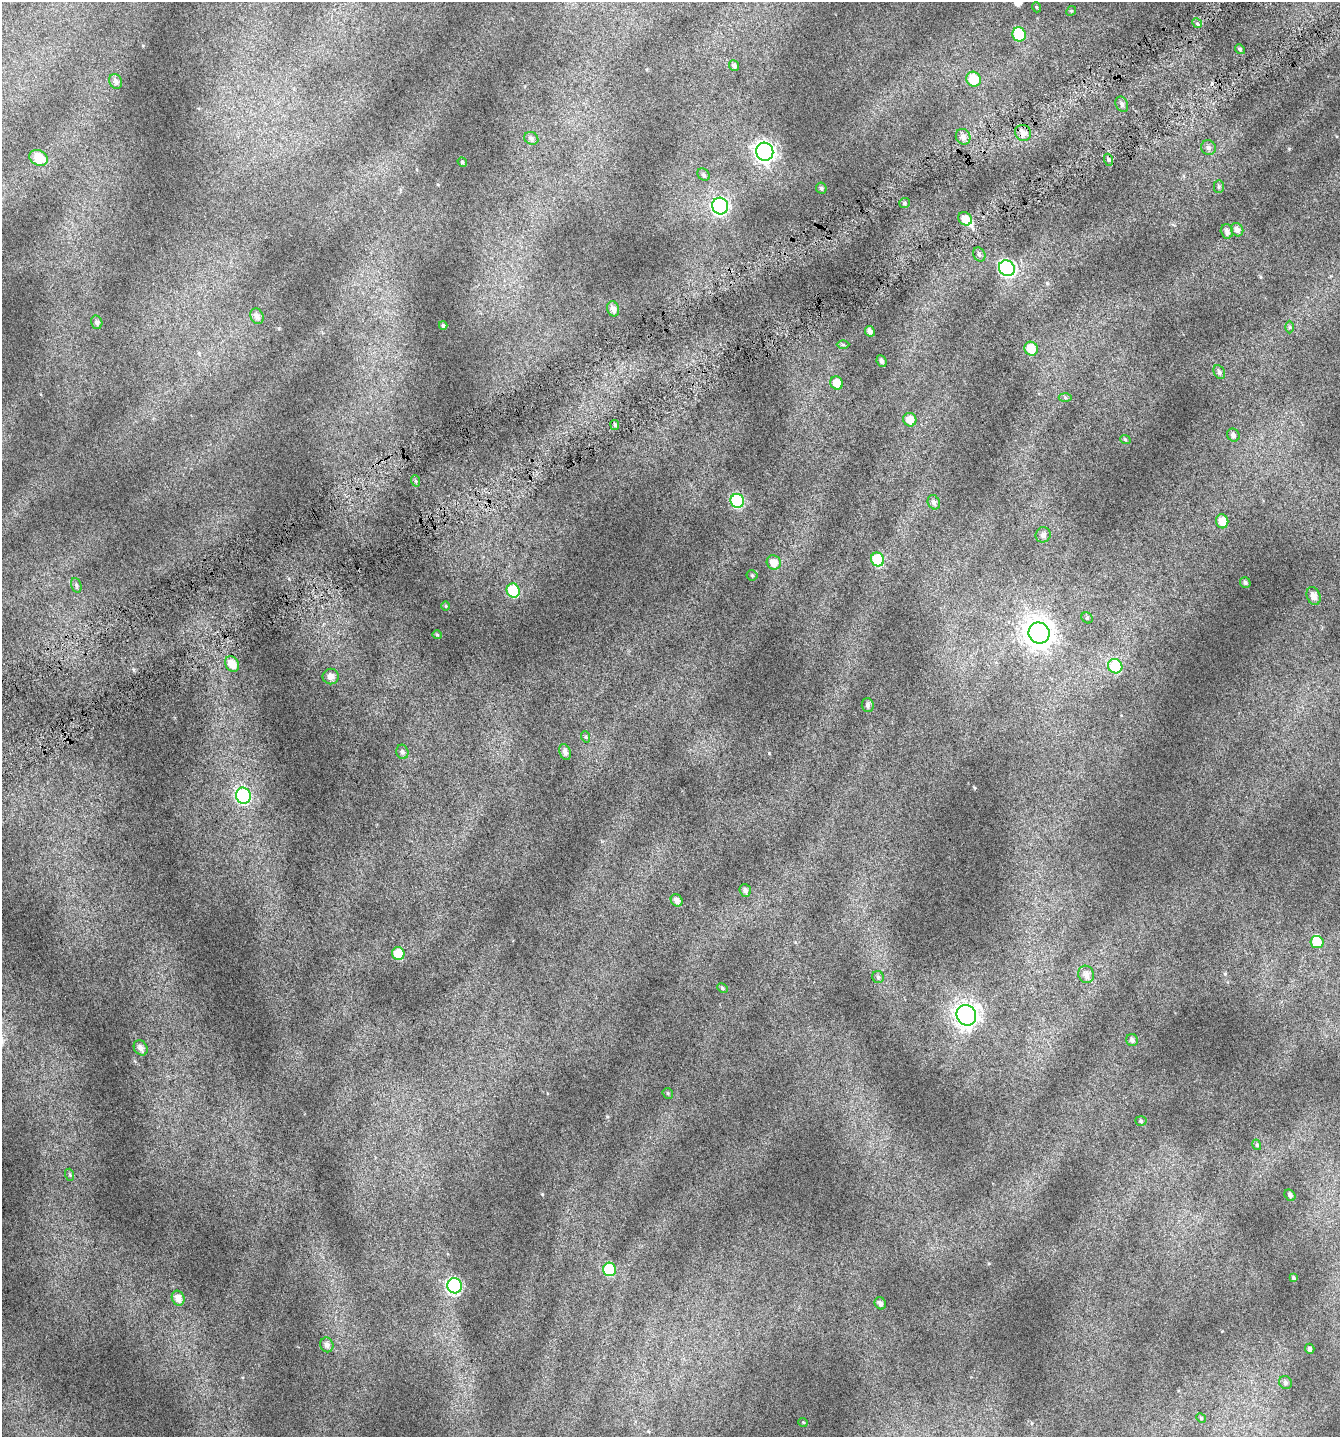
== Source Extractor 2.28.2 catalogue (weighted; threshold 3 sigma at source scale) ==
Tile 10 of 4 x 4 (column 2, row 3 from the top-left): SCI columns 1554-2891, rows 1485-2919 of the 5741 x 5854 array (HDU 1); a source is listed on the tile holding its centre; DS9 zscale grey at full resolution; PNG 1342 x 1439 px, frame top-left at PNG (2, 2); each listed source drawn as its Kron ellipse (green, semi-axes under 4 px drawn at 4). Shown black and unused: <1% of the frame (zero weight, under 4 of 7 exposures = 2% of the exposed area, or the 3 px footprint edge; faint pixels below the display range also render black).
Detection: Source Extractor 2.28.2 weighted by HDU 2 'WHT'; one run over the whole footprint, this tile lists its part. Background 0.073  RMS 0.047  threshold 0.192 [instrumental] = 3 sigma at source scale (4.09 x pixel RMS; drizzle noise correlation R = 1.36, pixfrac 0.8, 0.0396/0.0396 arcsec/px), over >= 5 px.
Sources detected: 94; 1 inside a brighter object's white glare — neither listed nor drawn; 1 inside a brighter listed object's ellipse — not listed separately; the other 92 listed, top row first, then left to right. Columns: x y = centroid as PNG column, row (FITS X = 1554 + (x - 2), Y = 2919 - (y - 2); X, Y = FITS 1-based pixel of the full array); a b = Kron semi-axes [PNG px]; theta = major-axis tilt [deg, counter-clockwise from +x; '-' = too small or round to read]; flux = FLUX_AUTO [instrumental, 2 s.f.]
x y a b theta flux
1036 7 5 3 - 3.6
1071 11 5 4 - 4.9
1197 23 5 4 - 7.1
1019 34 7 6 - 250
1240 49 5 4 - 8.6
734 66 5 5 - 10
974 79 7 7 - 110
116 81 8 6 -63 16
1122 104 8 6 -63 12
1023 133 8 7 - 29
963 137 8 7 - 20
531 138 7 6 - 12
1208 148 7 7 - 15
765 152 9 8 - 2100
39 158 9 7 -26 90
1109 160 6 4 -70 7.9
462 162 5 4 - 5
703 175 7 5 -46 9.7
1219 187 6 5 - 7
821 188 6 5 - 8.8
904 203 5 5 - 7.5
720 206 8 8 - 740
965 219 7 6 - 40
1237 230 7 6 - 20
1227 231 7 6 - 19
979 254 7 5 -60 9.5
1007 268 8 7 - 770
613 309 8 6 -71 20
257 316 8 6 -61 17
97 322 7 5 -73 11
443 325 4 4 - 7.4
1290 327 6 4 -90 6.1
870 331 5 4 - 19
843 345 6 4 -1 5.7
1031 349 7 6 - 65
881 361 6 5 - 13
1219 372 7 5 -62 11
837 383 7 6 - 48
1065 397 6 4 -3 6.9
910 420 7 6 - 46
615 425 5 4 - 6.9
1233 435 7 6 - 13
1125 439 5 3 - 4.3
416 481 6 3 -70 5.4
737 501 7 6 - 450
934 502 7 6 - 15
1222 521 7 6 - 49
1043 535 8 7 - 16
878 559 7 6 - 210
774 562 7 7 - 42
752 575 5 5 - 5.6
1245 583 6 5 - 9.5
76 585 7 5 -72 8.4
513 591 7 6 - 180
1314 596 9 6 -66 28
446 606 5 3 - 3.6
1087 618 6 5 - 6
1039 633 11 10 - 4500
437 635 4 4 - 4.4
232 664 8 6 -56 48
1115 666 7 7 - 170
331 677 8 8 - 23
868 705 7 6 - 11
586 737 6 4 -71 5.3
402 752 7 6 - 11
565 752 8 5 -70 18
243 796 8 7 - 450
745 890 6 5 - 16
677 900 6 5 - 20
1317 942 6 6 - 63
398 954 6 6 - 96
1086 974 9 7 -65 26
878 977 6 6 - 8.3
722 988 5 4 - 7
966 1015 10 9 - 2600
1132 1040 6 5 - 12
141 1048 8 6 -56 21
668 1093 6 5 - 5.7
1141 1121 5 5 - 7.3
1257 1145 5 3 - 4.5
70 1175 6 4 -72 5.2
1290 1195 6 5 - 11
610 1269 7 6 - 250
1294 1278 4 4 - 7.2
455 1286 7 7 - 630
178 1298 7 6 - 31
880 1303 6 5 - 14
327 1345 7 6 - 18
1310 1349 5 4 - 14
1285 1382 7 6 - 11
1201 1418 5 4 - 4.5
803 1422 5 3 - 3.1
Unlisted compact peaks at least as high as the median listed source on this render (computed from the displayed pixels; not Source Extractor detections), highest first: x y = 542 1194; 134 670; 769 753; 974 788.